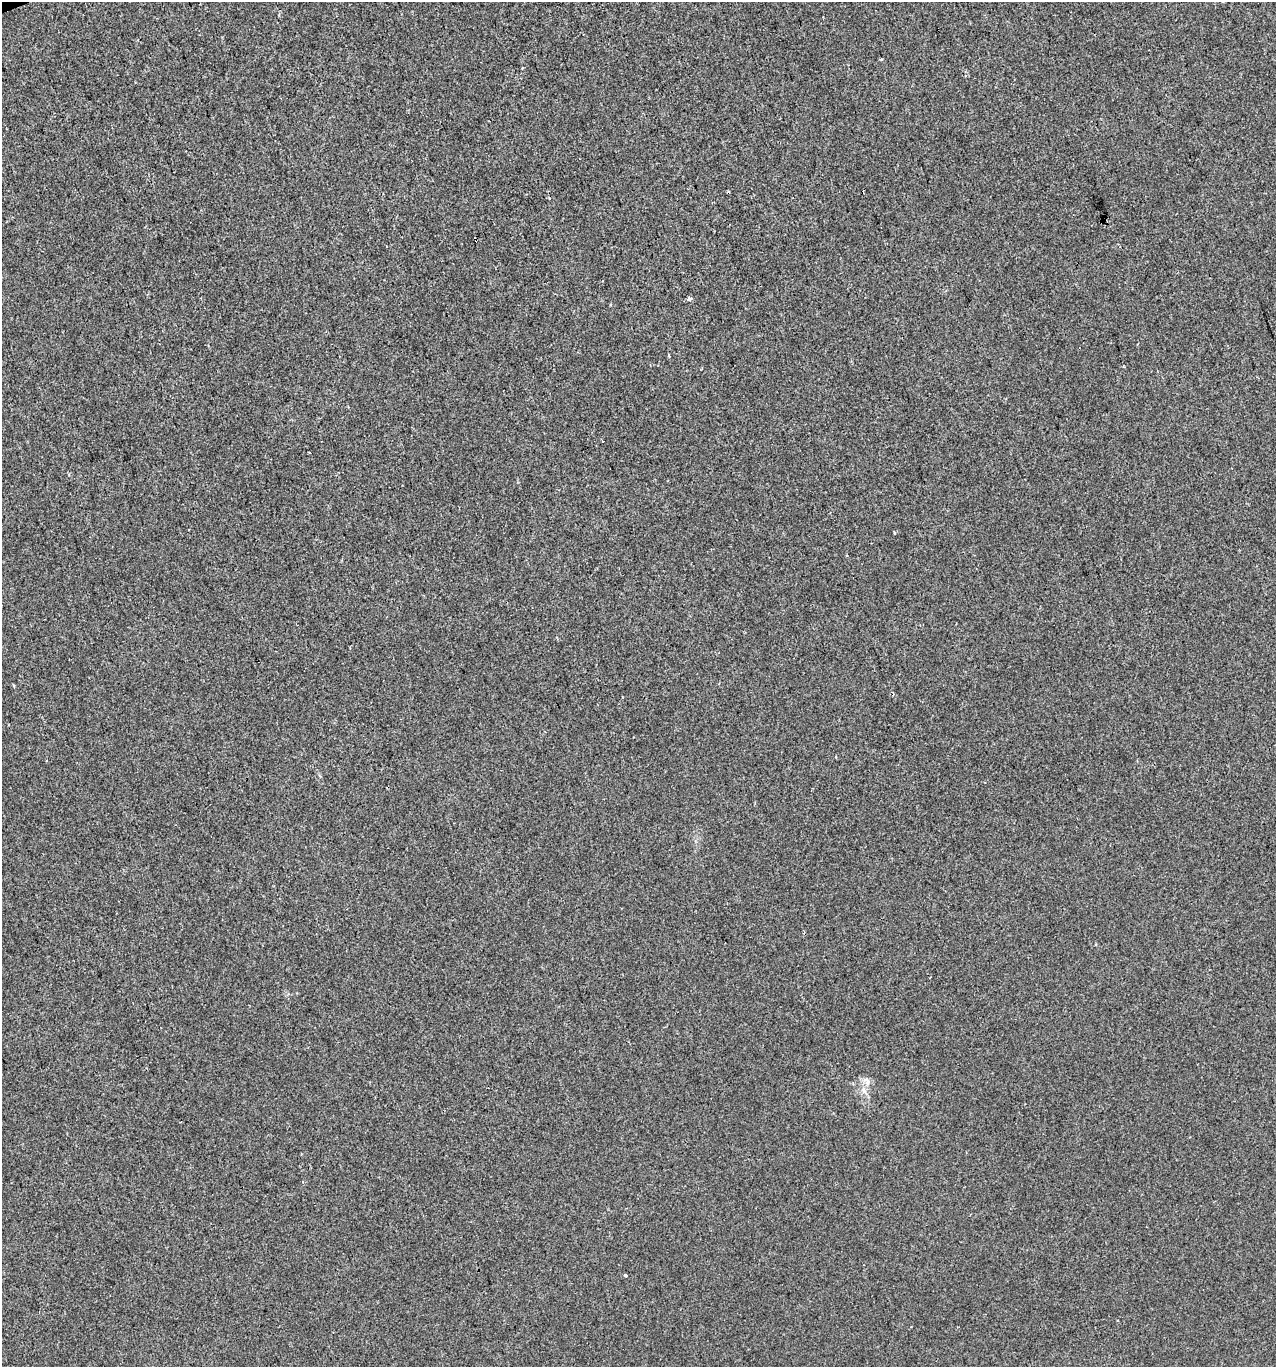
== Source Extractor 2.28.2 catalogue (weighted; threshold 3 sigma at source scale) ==
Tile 11 of 4 x 4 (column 3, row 3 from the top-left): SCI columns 2675-3948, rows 1366-2730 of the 5294 x 5460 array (HDU 1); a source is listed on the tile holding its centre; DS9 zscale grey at full resolution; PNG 1278 x 1369 px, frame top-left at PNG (2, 2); no overlay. Shown black and unused: <1% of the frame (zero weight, under 2 of 3 exposures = <1% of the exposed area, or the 3 px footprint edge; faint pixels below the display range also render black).
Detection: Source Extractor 2.28.2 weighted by HDU 2 'WHT'; one run over the whole footprint, this tile lists its part. Background 9.07e-04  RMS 0.0047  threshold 0.0212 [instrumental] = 3 sigma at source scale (4.5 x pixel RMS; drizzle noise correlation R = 1.50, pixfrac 1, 0.0396/0.0396 arcsec/px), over >= 5 px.
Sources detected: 12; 2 cosmic-ray / hot-pixel residue — not listed; the other 10 listed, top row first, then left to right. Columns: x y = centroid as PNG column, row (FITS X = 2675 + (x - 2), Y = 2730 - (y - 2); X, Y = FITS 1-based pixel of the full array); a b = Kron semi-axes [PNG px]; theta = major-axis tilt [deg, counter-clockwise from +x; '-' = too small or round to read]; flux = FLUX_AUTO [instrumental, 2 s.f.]
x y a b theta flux
727 192 3 2 - 0.48
689 299 4 3 - 3.8
669 355 5 3 - 0.53
1123 366 4 2 - 0.46
602 441 3 3 - 0.97
309 453 3 3 - 1.1
894 533 4 3 - 0.52
1096 944 3 3 - 0.49
867 1081 11 5 -73 1.6
626 1275 3 3 - 0.92